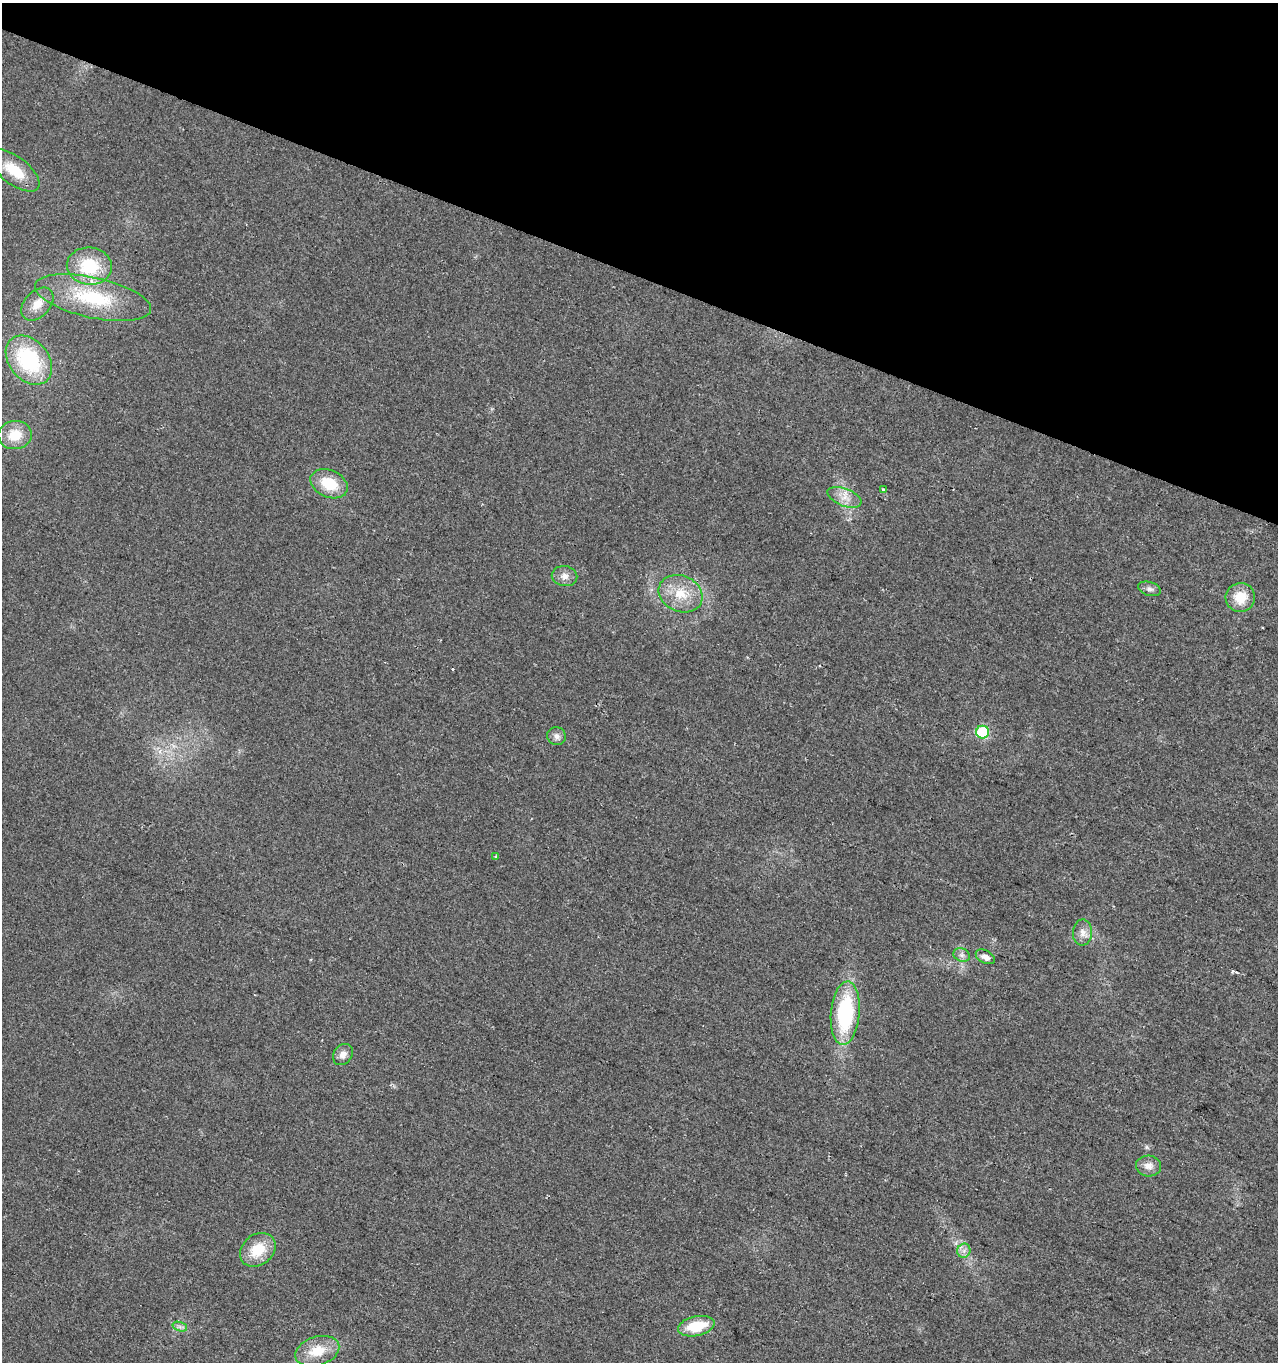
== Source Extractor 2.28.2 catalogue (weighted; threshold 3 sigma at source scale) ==
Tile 2 of 4 x 4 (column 2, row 1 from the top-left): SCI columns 1555-2830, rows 4080-5439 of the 5596 x 5447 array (HDU 1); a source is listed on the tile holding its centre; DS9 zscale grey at full resolution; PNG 1280 x 1364 px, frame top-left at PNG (2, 3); each listed source drawn as its Kron ellipse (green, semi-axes under 4 px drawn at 4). Shown black and unused: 20% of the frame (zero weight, under 2 of 3 exposures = <1% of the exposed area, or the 3 px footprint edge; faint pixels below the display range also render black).
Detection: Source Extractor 2.28.2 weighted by HDU 2 'WHT'; one run over the whole footprint, this tile lists its part. Background 0.0179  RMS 0.0078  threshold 0.0351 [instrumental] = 3 sigma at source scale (4.5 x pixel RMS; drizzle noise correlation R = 1.50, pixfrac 1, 0.0396/0.0396 arcsec/px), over >= 5 px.
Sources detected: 29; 2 cosmic-ray / hot-pixel residue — neither listed nor drawn; the other 27 listed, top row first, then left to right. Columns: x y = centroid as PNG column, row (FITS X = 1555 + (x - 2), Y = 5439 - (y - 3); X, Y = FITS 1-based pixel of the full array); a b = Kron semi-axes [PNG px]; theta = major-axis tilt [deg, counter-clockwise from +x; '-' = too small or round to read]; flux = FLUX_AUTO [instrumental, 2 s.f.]
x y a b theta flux
14 170 29 13 -37 25
89 266 22 18 -6 38
93 298 59 20 -12 62
37 304 19 12 47 12
29 360 27 19 -50 74
15 435 17 14 8 19
329 484 19 13 -25 24
883 490 3 3 - 2.4
844 497 18 8 -21 8.1
564 576 13 10 -9 5.4
1149 589 11 7 -17 3.3
681 594 22 18 -24 21
1240 597 15 14 - 17
983 732 6 6 - 52
557 736 9 8 - 3.8
496 857 3 3 - 8.1
1082 933 13 9 88 6.1
962 955 8 6 -20 2.7
985 957 10 6 -28 4.5
845 1013 32 14 85 77
343 1054 11 9 52 5.3
1148 1166 12 10 -4 6.3
258 1250 19 15 39 23
964 1251 7 6 - 3.3
696 1326 18 9 12 25
180 1327 7 4 -19 2.1
317 1351 23 14 16 19